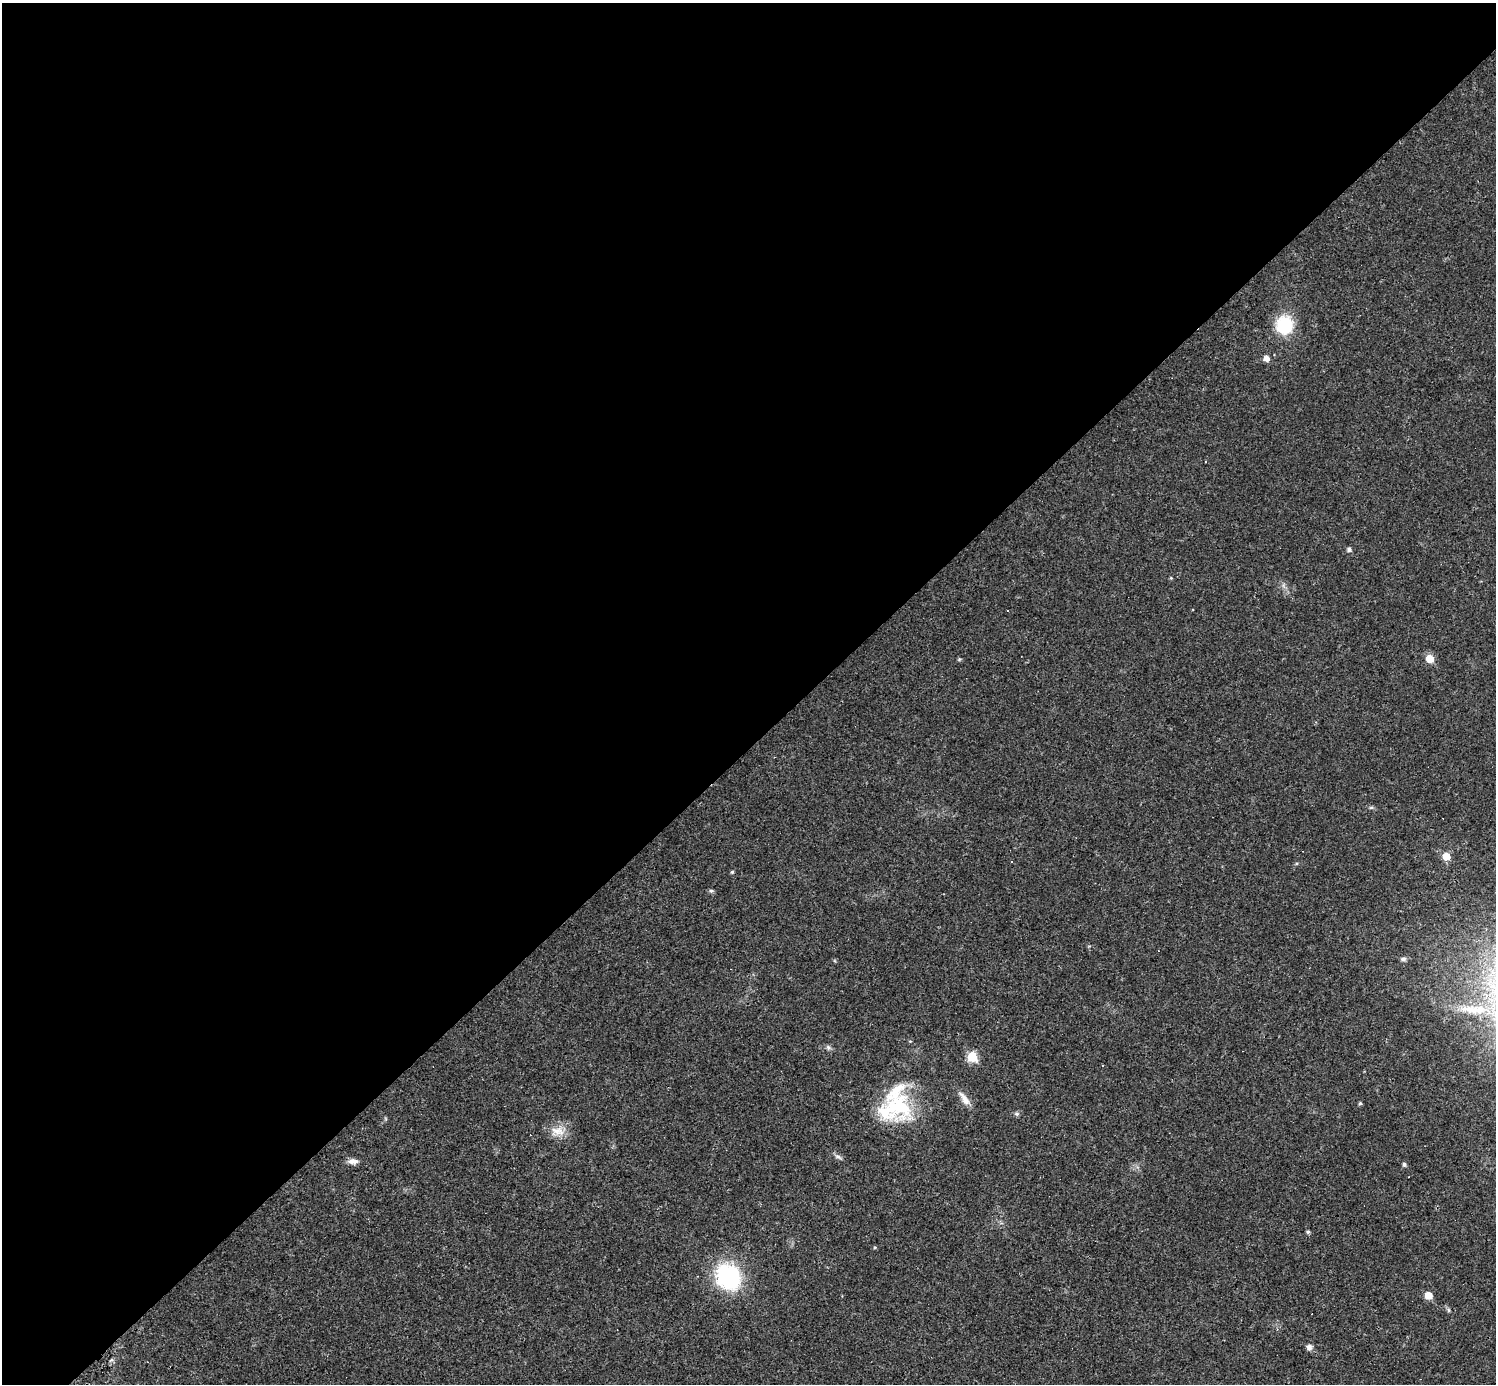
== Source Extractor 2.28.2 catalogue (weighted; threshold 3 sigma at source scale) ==
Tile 2 of 4 x 4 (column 2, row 1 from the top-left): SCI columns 1495-2988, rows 4443-5824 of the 5977 x 5977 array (HDU 1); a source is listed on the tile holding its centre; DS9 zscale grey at full resolution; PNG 1498 x 1386 px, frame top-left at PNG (2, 3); no overlay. Shown black and unused: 54% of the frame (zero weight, under 3 of 4 exposures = <1% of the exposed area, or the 3 px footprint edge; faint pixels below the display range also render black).
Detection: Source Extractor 2.28.2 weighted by HDU 2 'WHT'; one run over the whole footprint, this tile lists its part. Background 0.0189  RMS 0.0037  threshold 0.0165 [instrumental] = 3 sigma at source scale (4.5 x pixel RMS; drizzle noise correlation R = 1.50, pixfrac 1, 0.05/0.05 arcsec/px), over >= 5 px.
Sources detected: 32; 4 cosmic-ray / hot-pixel residue — not listed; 1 inside a brighter listed object's ellipse — not listed separately; the other 27 listed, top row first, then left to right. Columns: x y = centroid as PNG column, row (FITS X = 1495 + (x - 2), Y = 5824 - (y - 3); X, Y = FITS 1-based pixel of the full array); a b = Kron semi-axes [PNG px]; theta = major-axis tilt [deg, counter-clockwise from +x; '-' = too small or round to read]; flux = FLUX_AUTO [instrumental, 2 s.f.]
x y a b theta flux
1284 325 19 18 - 16
1266 358 6 5 - 2.2
1349 549 5 5 - 1.1
1171 578 4 3 - 0.34
1007 610 3 2 - 0.32
1430 658 6 5 - 6.8
1371 807 6 4 1 0.56
1446 856 6 5 - 5.9
732 872 4 4 - 0.47
711 891 6 5 - 0.63
1403 959 8 5 9 0.84
1474 1009 46 11 -2 12
828 1047 7 6 - 0.81
972 1057 6 5 - 15
964 1099 22 7 -56 3.1
1360 1103 4 4 - 0.53
895 1108 47 34 14 29
1016 1114 7 5 -20 0.69
557 1131 21 11 -17 4.7
838 1157 10 4 -23 0.98
353 1161 12 7 -1 2
1404 1164 5 4 - 0.85
1308 1232 5 4 - 0.54
728 1276 22 19 -55 41
1428 1295 5 5 - 7.1
1448 1310 6 4 -71 0.54
1309 1347 7 6 - 1.5